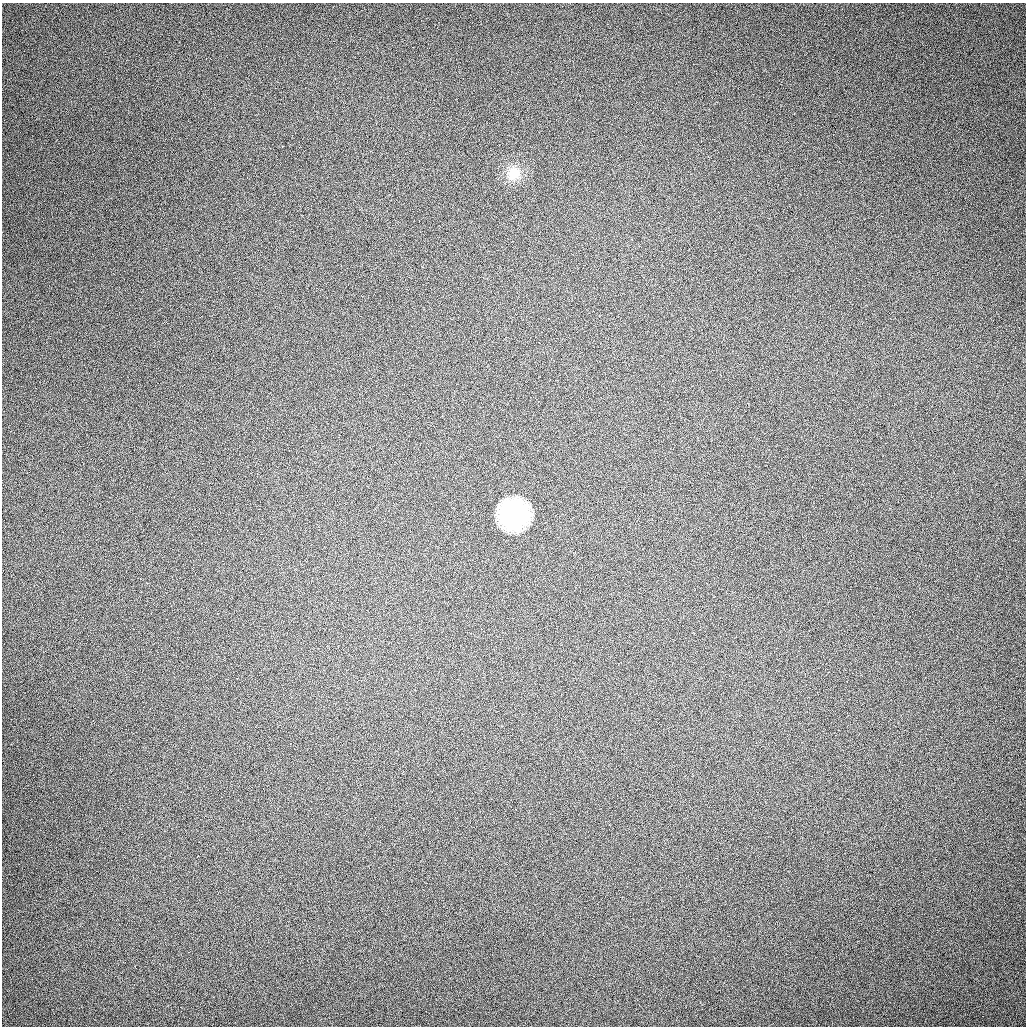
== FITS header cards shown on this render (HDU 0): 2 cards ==
NAXIS1  =                 1024 / length of data axis 1
NAXIS2  =                 1024 / length of data axis 2

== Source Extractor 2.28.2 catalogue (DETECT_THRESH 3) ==
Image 1024 x 1024 px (HDU 0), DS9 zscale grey, 1 PNG px = 1 image px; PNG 1028 x 1028 px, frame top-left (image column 1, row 1024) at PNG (2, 3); no overlay
Background 430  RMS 20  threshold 61.5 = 3 sigma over >= 5 px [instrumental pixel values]
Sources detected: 4; all 4 listed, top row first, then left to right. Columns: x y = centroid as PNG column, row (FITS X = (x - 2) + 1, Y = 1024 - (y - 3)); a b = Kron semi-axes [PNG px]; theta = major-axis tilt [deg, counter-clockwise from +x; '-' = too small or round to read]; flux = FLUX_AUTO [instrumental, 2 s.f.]
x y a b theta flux
413 47 3 2 - 1200
282 146 3 2 - 1200
514 173 14 14 - 29000
514 514 21 21 - 220000